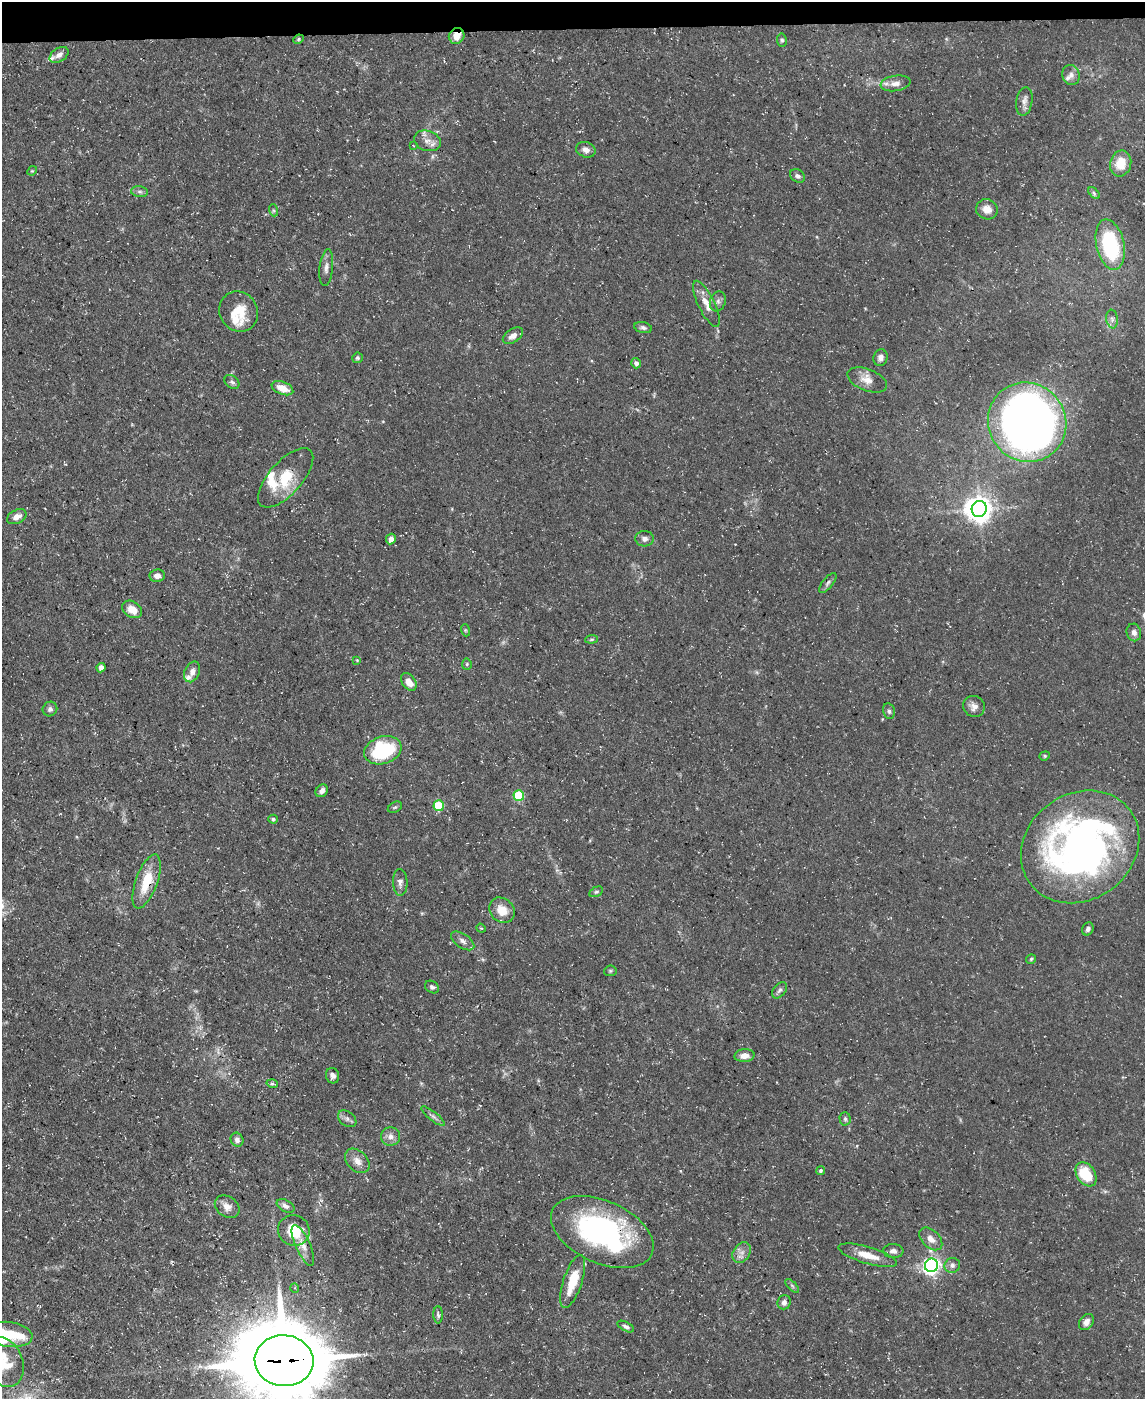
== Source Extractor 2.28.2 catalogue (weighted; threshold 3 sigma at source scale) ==
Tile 3 of 4 x 3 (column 3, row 1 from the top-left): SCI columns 2289-3431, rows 2919-4315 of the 4575 x 4549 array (HDU 1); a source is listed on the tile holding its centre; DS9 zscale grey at full resolution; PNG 1147 x 1401 px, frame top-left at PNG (2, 2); each listed source drawn as its Kron ellipse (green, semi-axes under 4 px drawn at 4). Shown black and unused: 2% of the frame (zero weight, under 3 of 5 exposures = <1% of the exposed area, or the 3 px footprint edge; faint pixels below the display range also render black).
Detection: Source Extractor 2.28.2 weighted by HDU 2 'WHT'; one run over the whole footprint, this tile lists its part. Background 0.0884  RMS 0.0046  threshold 0.0208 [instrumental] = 3 sigma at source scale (4.5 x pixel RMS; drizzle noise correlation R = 1.50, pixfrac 1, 0.05/0.05 arcsec/px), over >= 5 px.
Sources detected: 114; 1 too faint to see at this stretch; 2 inside a brighter object's white glare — neither listed nor drawn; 9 inside a brighter listed object's ellipse — not listed separately; the other 102 listed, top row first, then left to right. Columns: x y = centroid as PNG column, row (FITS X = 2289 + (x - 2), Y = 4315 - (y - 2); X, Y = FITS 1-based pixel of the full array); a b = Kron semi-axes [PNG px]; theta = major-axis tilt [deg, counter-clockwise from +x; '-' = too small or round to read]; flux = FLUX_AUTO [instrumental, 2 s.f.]
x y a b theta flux
457 36 8 7 - 4.6
298 39 5 4 - 0.61
782 40 6 5 - 0.92
59 55 10 6 34 2.5
1071 75 10 8 -72 2.2
895 83 15 7 9 3.1
1024 101 14 8 81 2.7
427 141 14 10 -19 3.9
413 145 3 2 - 0.29
586 150 10 7 -19 2.8
1121 163 13 10 77 8.7
32 171 5 4 - 0.53
797 176 8 6 -31 1.5
140 192 8 5 -6 1.3
1094 193 7 4 -46 0.9
987 209 11 10 - 4
273 210 6 4 -71 0.64
1110 245 25 14 -77 44
326 268 19 6 84 2.7
718 301 10 7 69 1.9
706 304 25 8 -64 5.6
239 312 20 19 - 11
1112 319 9 6 -81 1.5
643 328 9 5 -12 1.4
513 336 11 6 33 2.9
357 358 5 5 - 0.9
880 358 8 7 - 1.9
636 363 5 5 - 1.7
867 380 21 10 -22 4.7
232 382 8 6 -43 1.3
282 388 11 6 -21 6
1027 422 40 38 -54 410
286 478 37 16 48 18
979 509 8 7 - 500
17 517 10 6 27 3.2
391 539 5 5 - 3.1
645 539 9 7 -3 2.1
157 576 7 6 - 2.6
828 583 12 5 51 1.3
132 609 11 7 -33 5.5
465 630 6 4 -72 0.57
1134 632 9 7 -77 2
592 639 6 4 6 0.65
357 660 4 4 - 0.43
467 664 5 5 - 0.67
101 668 5 4 - 3
192 672 11 7 67 2.7
409 682 10 6 -52 4.7
974 706 11 10 - 2.9
50 709 7 7 - 1.5
889 711 8 6 -78 1.2
383 750 19 13 18 35
1045 756 5 4 - 0.63
322 791 7 5 47 2
519 796 5 5 - 32
439 806 5 5 - 24
395 807 8 5 29 0.72
273 819 5 4 - 0.78
1080 847 62 53 36 240
147 881 28 11 70 13
400 882 13 7 -87 2.2
596 892 7 4 29 0.85
502 910 14 11 -45 7.2
481 928 5 4 - 0.49
1088 929 7 5 59 1.3
463 941 13 7 -34 2.2
1031 959 5 4 - 0.63
610 971 6 5 - 0.72
432 987 7 6 - 1.3
780 990 9 6 51 1.5
745 1056 10 6 4 3.6
332 1076 8 6 -74 1.9
272 1084 5 4 - 0.83
433 1116 14 4 -38 1.7
347 1119 10 7 -37 1.7
845 1119 7 5 -88 1
390 1136 9 9 - 2.9
237 1140 7 6 - 1.9
357 1161 14 10 -46 3.9
820 1171 4 4 - 0.84
1086 1174 13 9 -57 17
285 1206 10 5 -29 1.7
227 1207 13 10 -35 3.7
294 1231 16 15 - 17
602 1232 54 31 -24 100
931 1239 13 8 -44 3.7
303 1245 22 7 -66 4.2
893 1251 10 7 -2 2
742 1252 11 8 56 2.8
868 1255 30 8 -16 8.4
931 1265 7 6 - 160
952 1265 8 7 - 1.9
573 1282 28 9 72 13
792 1286 9 3 -45 0.9
295 1288 5 3 - 0.47
784 1302 7 6 - 1.8
438 1315 8 4 -89 0.95
1086 1322 9 6 53 2.3
626 1327 9 4 -28 1.3
9 1334 24 12 -7 15
284 1361 29 25 -6 5400
3 1362 26 19 -67 15
Overlapping masked pixels (flux is a lower limit): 3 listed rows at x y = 457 36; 602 1232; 284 1361
Isophote crosses this tile's border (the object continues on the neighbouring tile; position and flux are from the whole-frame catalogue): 4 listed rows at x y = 1080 847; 9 1334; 284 1361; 3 1362